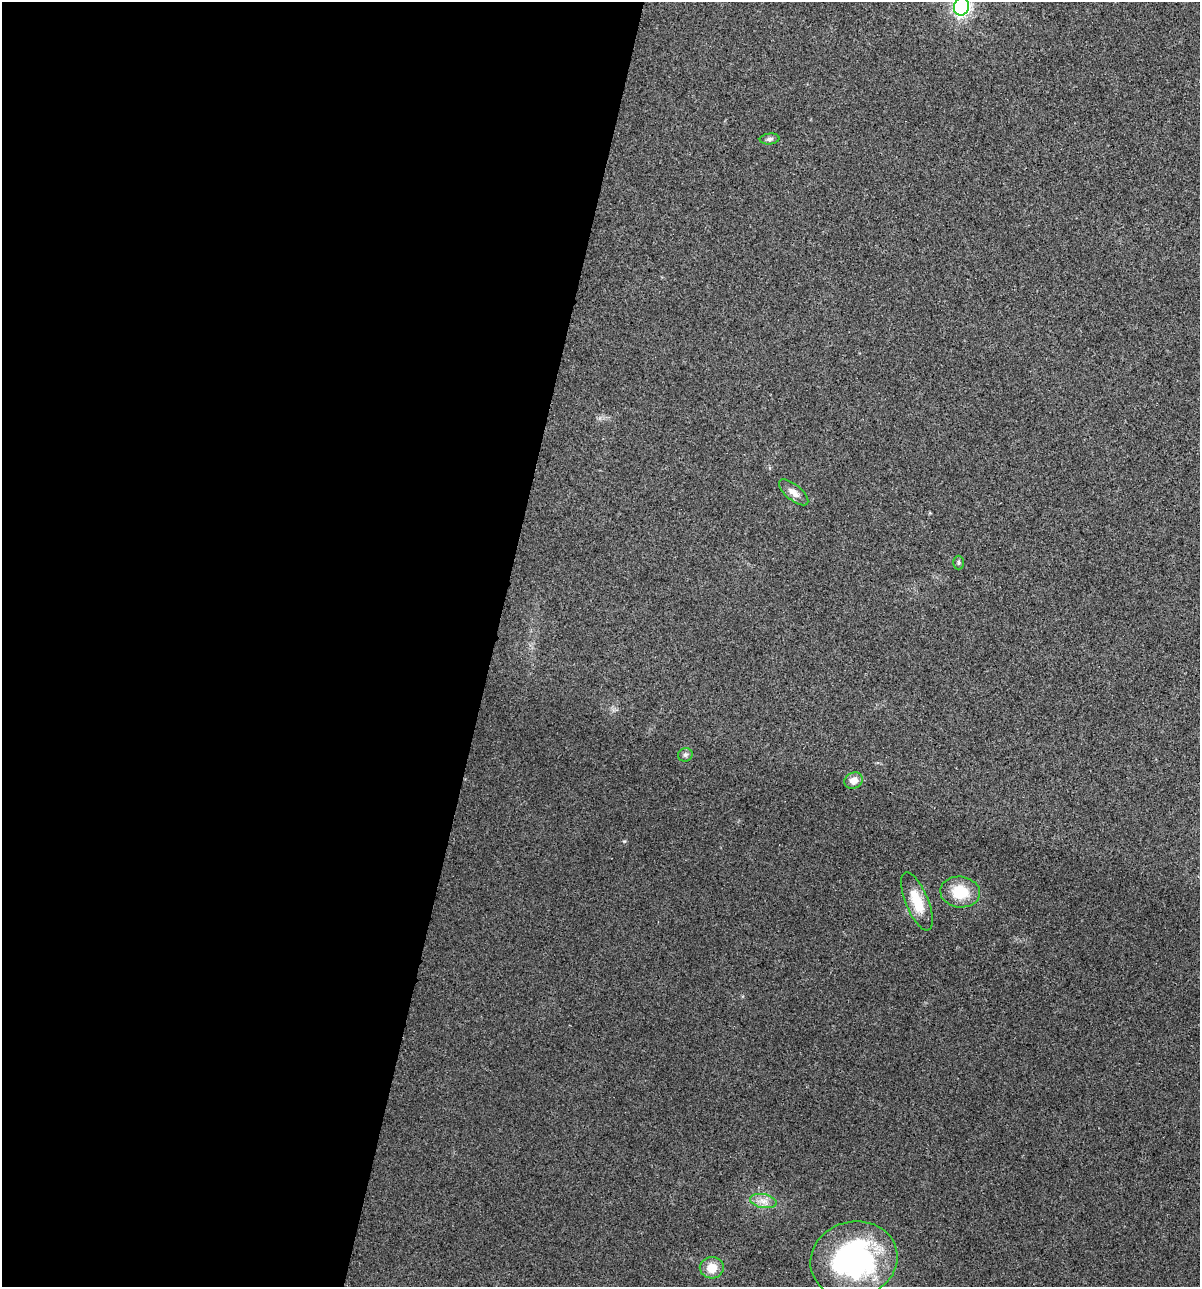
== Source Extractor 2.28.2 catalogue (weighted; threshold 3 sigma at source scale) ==
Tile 5 of 4 x 4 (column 1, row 2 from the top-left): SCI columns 129-1326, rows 2579-3863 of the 5170 x 5154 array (HDU 1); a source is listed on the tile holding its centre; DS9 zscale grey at full resolution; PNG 1202 x 1289 px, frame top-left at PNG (2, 2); each listed source drawn as its Kron ellipse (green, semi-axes under 4 px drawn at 4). Shown black and unused: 41% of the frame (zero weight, under 3 of 4 exposures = <1% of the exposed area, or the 3 px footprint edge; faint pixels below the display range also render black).
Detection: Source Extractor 2.28.2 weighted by HDU 2 'WHT'; one run over the whole footprint, this tile lists its part. Background 0.0252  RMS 0.0059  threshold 0.0267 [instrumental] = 3 sigma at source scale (4.5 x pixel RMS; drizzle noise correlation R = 1.50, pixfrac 1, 0.05/0.05 arcsec/px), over >= 5 px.
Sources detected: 11; all 11 listed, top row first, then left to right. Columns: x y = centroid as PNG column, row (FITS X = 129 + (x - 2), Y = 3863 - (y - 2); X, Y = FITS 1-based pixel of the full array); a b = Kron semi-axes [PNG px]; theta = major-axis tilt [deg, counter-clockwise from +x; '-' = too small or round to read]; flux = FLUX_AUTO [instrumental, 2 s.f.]
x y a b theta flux
961 7 9 7 77 180
770 139 10 5 6 1.6
794 492 18 7 -39 4.3
958 563 7 5 90 1.2
685 755 7 6 - 1.5
854 780 9 8 - 4.9
960 892 20 15 -6 18
917 901 31 11 -68 15
763 1201 13 7 -10 4.4
854 1260 44 38 16 120
712 1268 12 10 7 8.3
Isophote crosses this tile's border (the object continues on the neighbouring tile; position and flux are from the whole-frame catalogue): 1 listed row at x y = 961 7
Unlisted compact peaks at least as high as the median listed source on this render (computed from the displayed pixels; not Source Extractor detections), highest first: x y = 624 841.